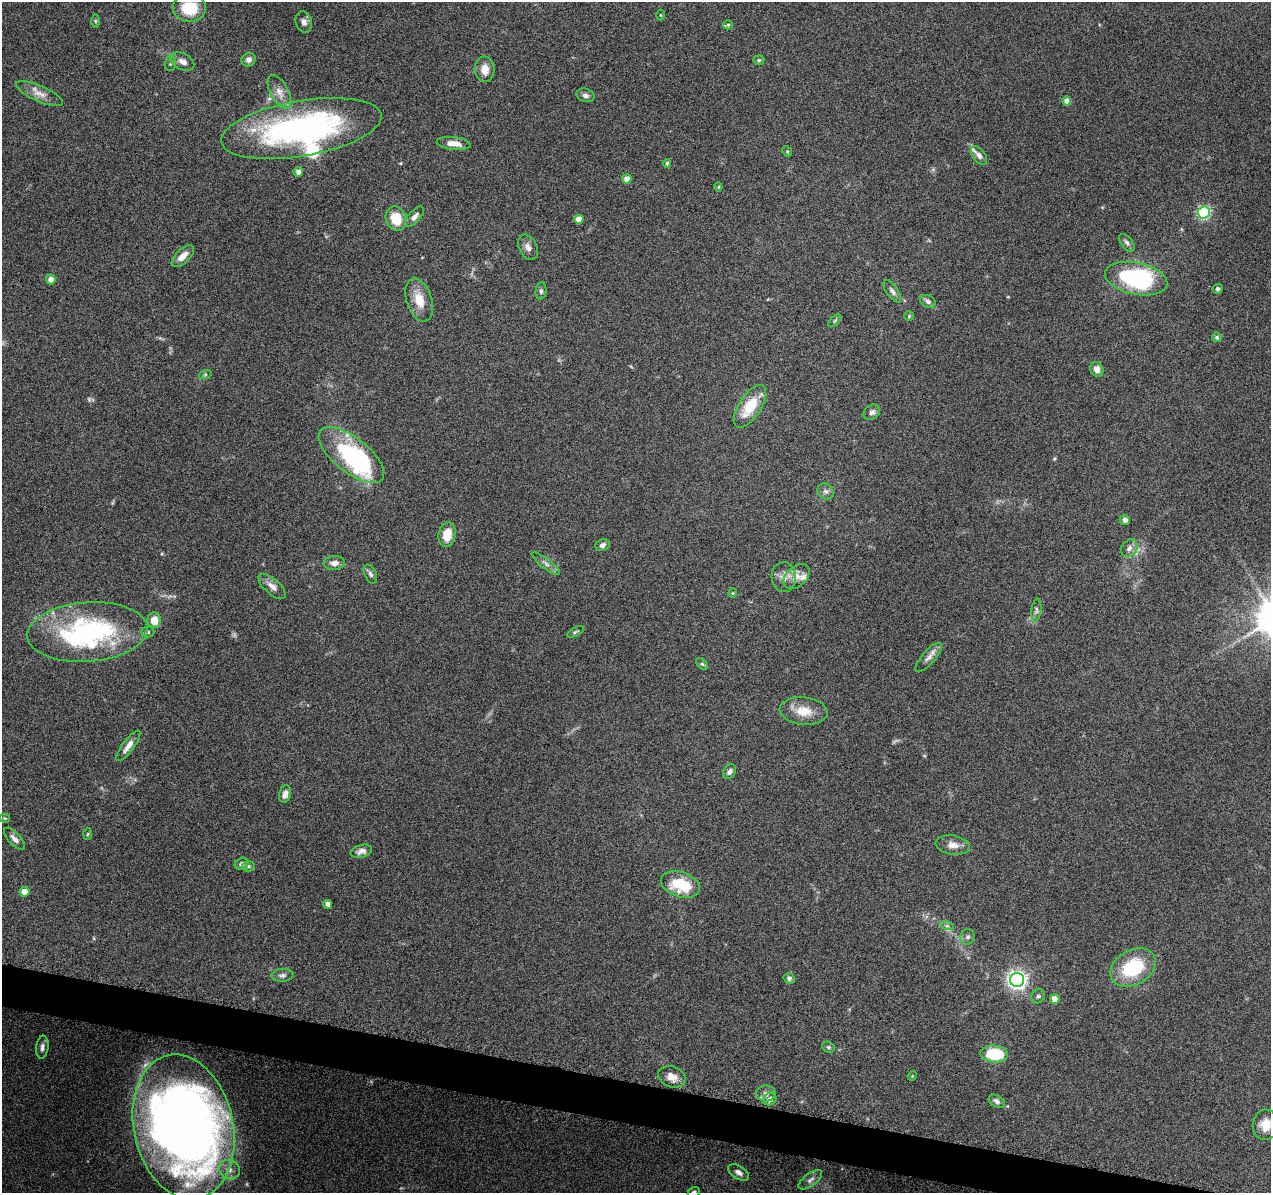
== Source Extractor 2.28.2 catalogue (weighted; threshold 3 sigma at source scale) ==
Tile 6 of 4 x 4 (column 2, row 2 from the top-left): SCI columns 1294-2562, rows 2684-3874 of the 5116 x 5307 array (HDU 1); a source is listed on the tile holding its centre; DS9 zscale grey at full resolution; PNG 1273 x 1195 px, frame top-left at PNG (2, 2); each listed source drawn as its Kron ellipse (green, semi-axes under 4 px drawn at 4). Shown black and unused: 3% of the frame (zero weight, under 9 of 18 exposures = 2% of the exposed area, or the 3 px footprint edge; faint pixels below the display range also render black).
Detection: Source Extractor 2.28.2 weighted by HDU 2 'WHT'; one run over the whole footprint, this tile lists its part. Background 0.116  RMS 0.0038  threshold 0.0155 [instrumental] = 3 sigma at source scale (4.09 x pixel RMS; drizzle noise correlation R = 1.36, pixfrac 0.8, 0.0396/0.0396 arcsec/px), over >= 5 px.
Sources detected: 108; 2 too faint to see at this stretch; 4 inside a brighter object's white glare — neither listed nor drawn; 3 inside a brighter listed object's ellipse — not listed separately; the other 99 listed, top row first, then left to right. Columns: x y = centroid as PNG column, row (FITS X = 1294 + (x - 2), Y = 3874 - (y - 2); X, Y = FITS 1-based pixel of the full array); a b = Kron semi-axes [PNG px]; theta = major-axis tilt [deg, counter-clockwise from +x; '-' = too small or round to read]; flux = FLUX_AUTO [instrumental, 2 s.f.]
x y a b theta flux
189 8 17 13 -1 12
660 15 5 3 - 0.36
95 21 6 4 -89 0.54
304 22 11 8 -71 1.8
728 25 5 4 - 0.44
249 60 7 6 - 1.5
759 60 5 4 - 0.48
182 61 13 8 -28 2.4
170 64 7 5 88 0.77
485 69 13 9 -87 3.4
279 92 18 9 -61 3.1
39 94 25 8 -23 3.4
585 95 9 6 -16 1.3
1067 101 4 4 - 2.6
301 128 81 27 10 97
454 143 17 6 -6 3.3
787 151 5 4 - 0.41
979 155 11 6 -52 1.7
667 163 4 3 - 0.78
298 172 5 4 - 1.5
627 179 4 4 - 2.5
718 187 4 4 - 0.4
1204 213 6 6 - 50
415 217 12 6 49 1.5
396 219 12 10 -72 7.9
579 219 5 4 - 3.2
1127 243 10 6 -53 1.1
528 247 13 9 -65 2
183 256 14 7 44 3.2
1136 278 32 16 -11 45
51 279 5 5 - 2.4
1218 289 5 4 - 0.77
541 291 8 5 83 0.92
892 291 13 5 -55 1.3
419 300 22 12 -72 6.7
928 302 8 6 -27 1.2
909 316 5 5 - 0.44
835 321 8 3 45 0.43
1217 337 5 4 - 0.77
1097 369 7 6 - 2.2
205 375 6 4 20 0.53
750 406 24 11 57 11
872 412 9 7 36 1.2
351 455 39 17 -38 30
825 491 8 7 - 1.3
1125 520 5 5 - 1.2
447 535 12 8 80 6
602 545 7 5 27 1.3
1129 548 9 7 58 1.7
334 563 10 7 4 2.2
546 563 17 5 -38 1.7
370 574 10 6 -64 1.1
797 576 15 10 41 3.3
784 577 15 12 -88 3.1
272 586 17 7 -42 2.5
733 593 4 4 - 0.34
1036 610 11 5 83 1
154 620 8 7 - 4.2
87 632 60 29 4 65
148 632 6 5 - 0.61
575 632 9 4 27 0.6
929 657 18 6 49 2.1
702 664 7 4 -44 0.55
804 711 24 13 -6 6.3
128 746 18 6 53 2.7
730 772 8 5 57 1.2
285 794 9 6 78 1.8
5 818 5 4 - 0.42
88 834 6 4 87 0.41
15 839 14 6 -46 1.7
953 845 17 9 -8 2.8
361 851 11 6 15 1.6
242 864 7 6 - 1.1
248 866 6 5 - 0.63
680 884 20 12 -18 15
25 892 5 4 - 4.9
328 904 4 4 - 1.9
947 926 7 4 -18 0.72
968 937 8 7 - 1.1
1133 968 24 17 29 22
282 975 11 6 3 1.2
789 978 5 5 - 0.9
1017 980 7 7 - 150
1038 996 7 6 - 0.81
1055 999 5 4 - 3
42 1047 11 6 83 1.5
828 1047 6 5 - 0.62
994 1054 14 8 -5 14
912 1076 5 4 - 0.33
672 1077 14 10 -21 3.7
766 1094 10 8 1 1.6
770 1099 7 6 - 1.8
997 1101 8 5 -31 1.2
1265 1125 15 12 85 4.9
184 1127 73 49 -78 350
229 1170 11 9 -29 2.5
739 1172 11 6 -31 1.6
810 1180 14 6 37 1.5
694 1192 6 5 - 0.84
Isophote crosses this tile's border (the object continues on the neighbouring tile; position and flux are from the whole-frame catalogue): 2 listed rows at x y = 189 8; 694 1192